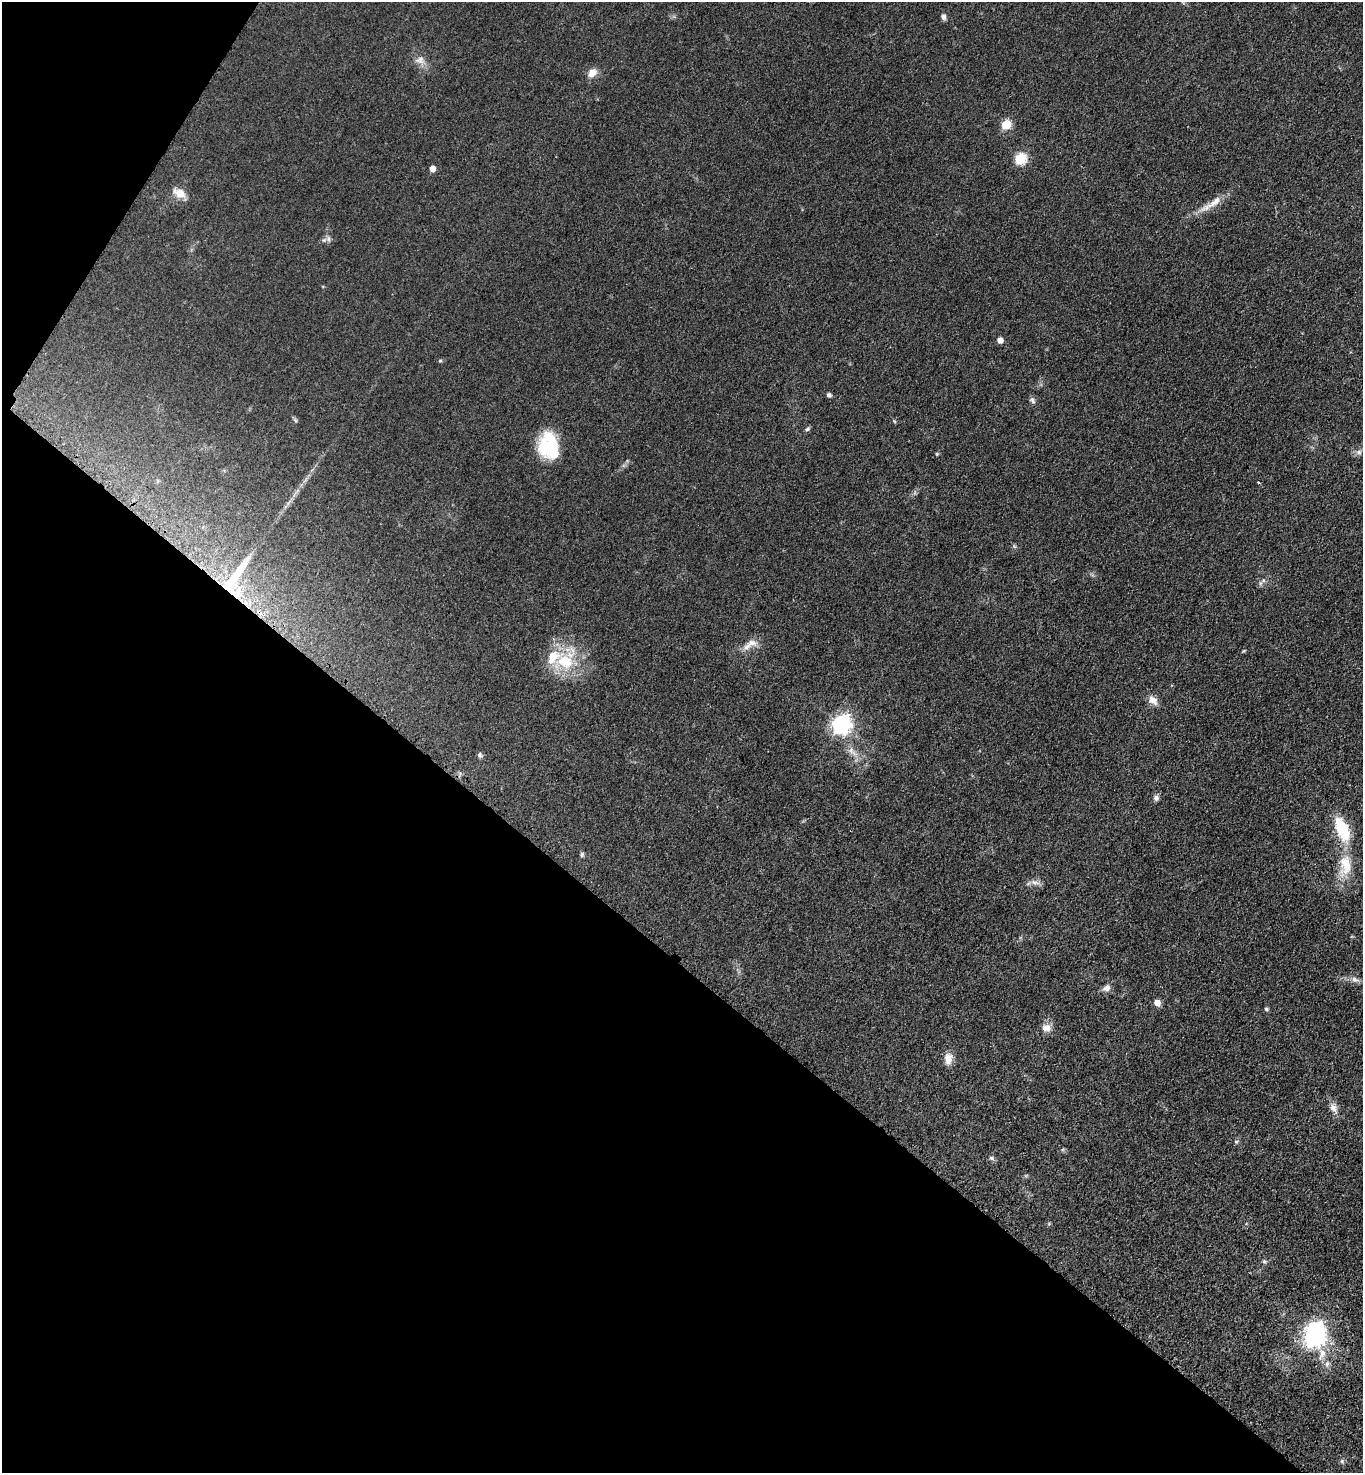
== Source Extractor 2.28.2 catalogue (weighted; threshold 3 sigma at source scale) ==
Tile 9 of 4 x 4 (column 1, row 3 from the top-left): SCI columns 320-1680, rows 1500-2970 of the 5943 x 5939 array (HDU 1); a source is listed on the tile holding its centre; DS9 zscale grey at full resolution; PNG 1365 x 1475 px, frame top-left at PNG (2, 2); no overlay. Shown black and unused: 37% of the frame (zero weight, under 3 of 4 exposures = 3% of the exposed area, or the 3 px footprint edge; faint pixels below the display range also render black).
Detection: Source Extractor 2.28.2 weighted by HDU 2 'WHT'; one run over the whole footprint, this tile lists its part. Background 0.0414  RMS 0.0059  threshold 0.0268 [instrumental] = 3 sigma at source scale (4.5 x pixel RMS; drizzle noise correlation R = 1.50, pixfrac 1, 0.05/0.05 arcsec/px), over >= 5 px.
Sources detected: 50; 3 inside a brighter object's white glare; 1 cosmic-ray / hot-pixel residue — not listed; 3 inside a brighter listed object's ellipse — not listed separately; the other 43 listed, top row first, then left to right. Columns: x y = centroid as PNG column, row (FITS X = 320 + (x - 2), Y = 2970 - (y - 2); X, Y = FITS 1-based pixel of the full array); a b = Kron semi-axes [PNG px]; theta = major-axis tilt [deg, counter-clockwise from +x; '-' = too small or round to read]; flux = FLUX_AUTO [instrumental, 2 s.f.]
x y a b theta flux
943 17 7 6 - 1.9
420 60 13 10 -3 4.3
592 73 10 7 49 6.1
1006 124 5 5 - 27
1020 159 6 5 - 47
432 169 5 4 - 5.7
180 193 14 9 -27 7.4
1214 202 36 8 35 8.8
328 239 8 6 -88 1.9
1000 340 5 4 - 5
440 361 6 4 1 0.67
829 395 6 5 - 1.4
1032 400 9 6 -54 1.6
295 420 7 4 -46 0.94
807 429 7 5 41 1.2
552 444 32 13 -65 20
1359 452 8 6 -22 1.7
937 454 5 4 - 0.8
234 579 50 15 58 36
752 643 15 9 3 4.7
565 661 32 25 -25 28
1153 700 13 8 -40 4.7
841 724 7 7 - 270
852 752 20 6 -45 4.5
479 755 7 6 - 1.4
1156 798 8 7 - 1.9
1342 829 23 11 -67 30
582 855 7 5 87 1.1
1345 865 32 18 89 17
1035 882 14 6 -11 2.9
1355 980 12 7 -21 2.7
1106 988 11 8 27 2.9
1157 1003 5 5 - 6.4
1266 1009 5 5 - 0.99
1046 1028 13 10 -8 4.4
948 1059 16 10 88 5.5
1333 1108 14 8 -56 3.9
1236 1142 5 5 - 0.99
991 1158 7 6 - 1.3
1264 1261 6 5 - 1.1
1315 1330 7 6 - 180
1322 1354 16 10 74 6.6
1342 1461 6 5 - 1.1
Overlapping masked pixels (flux is a lower limit): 1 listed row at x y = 234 579